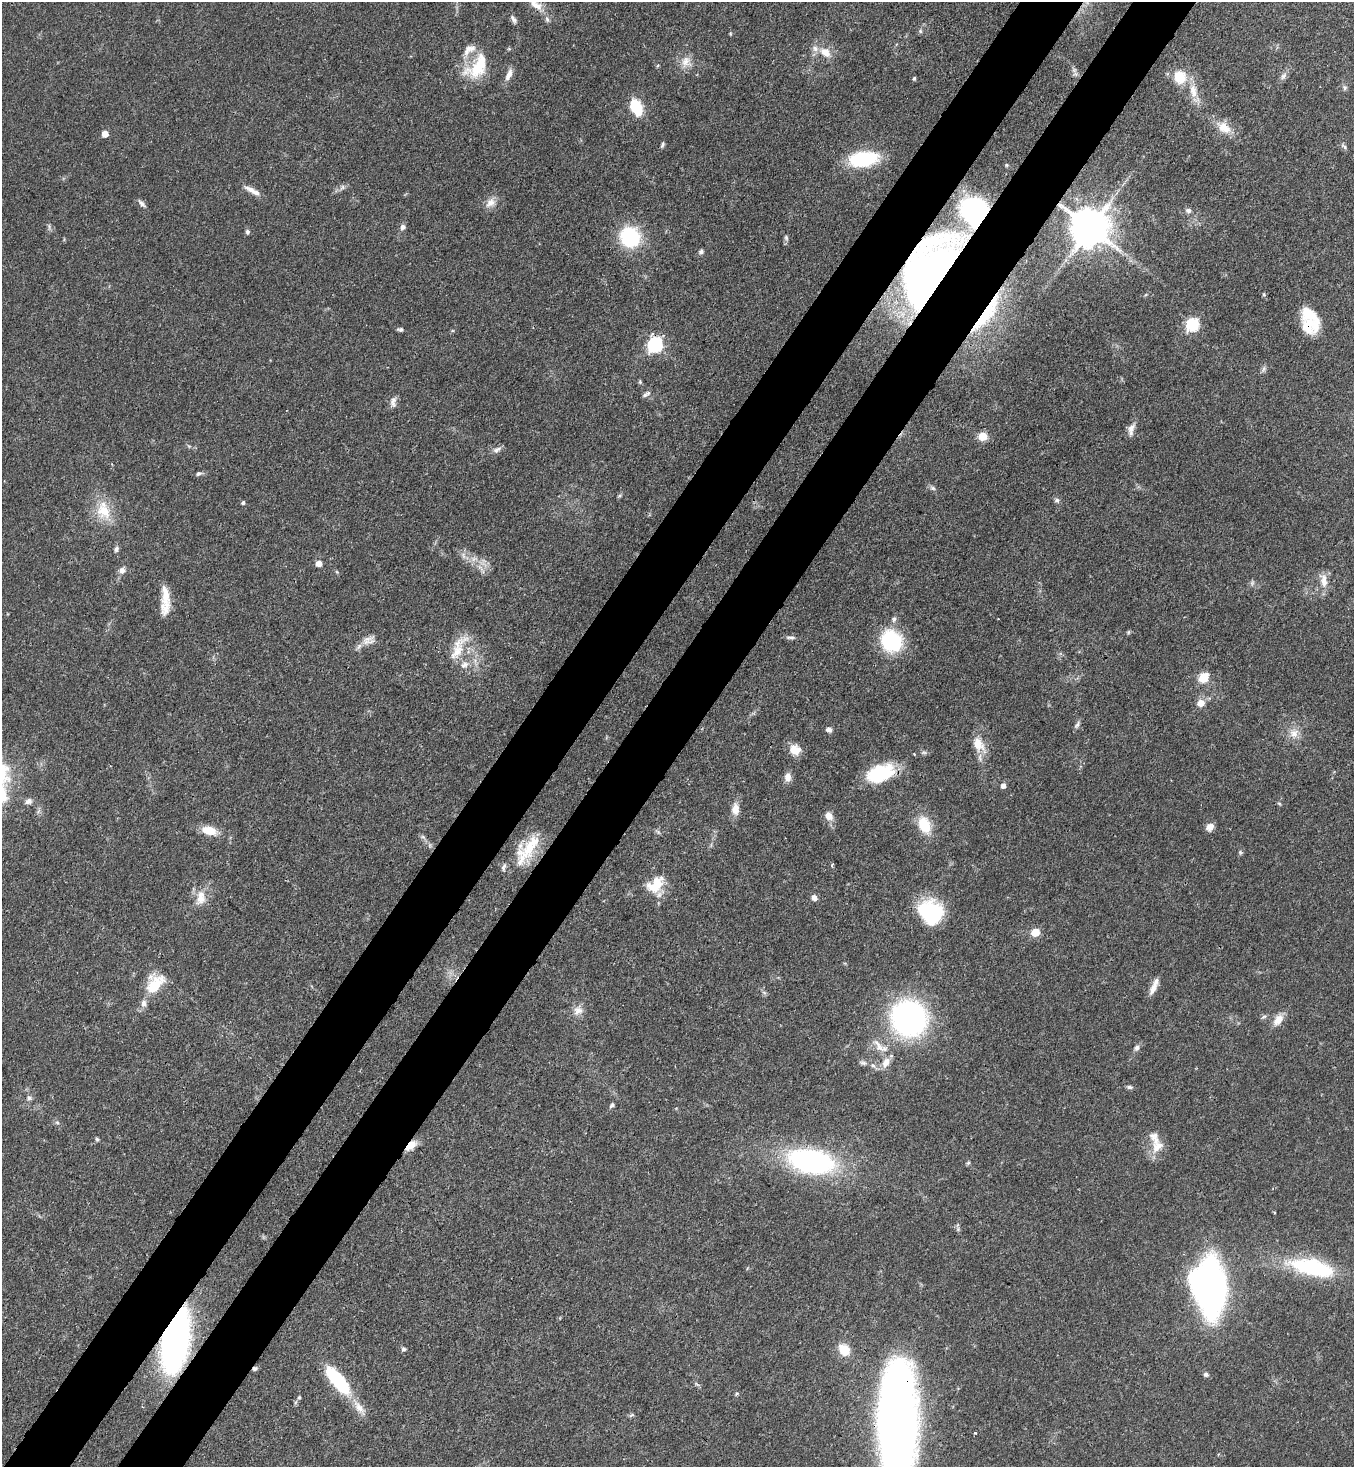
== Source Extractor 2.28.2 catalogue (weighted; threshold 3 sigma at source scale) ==
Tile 7 of 4 x 4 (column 3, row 2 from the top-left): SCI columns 2933-4284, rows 2989-4453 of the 6001 x 5979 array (HDU 1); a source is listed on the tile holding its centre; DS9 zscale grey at full resolution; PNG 1356 x 1469 px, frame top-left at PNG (2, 2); no overlay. Shown black and unused: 10% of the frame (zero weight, under 3 of 4 exposures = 7% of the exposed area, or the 3 px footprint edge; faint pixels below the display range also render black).
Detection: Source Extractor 2.28.2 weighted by HDU 2 'WHT'; one run over the whole footprint, this tile lists its part. Background 0.0827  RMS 0.0039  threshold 0.0174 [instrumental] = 3 sigma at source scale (4.5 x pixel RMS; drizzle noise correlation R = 1.50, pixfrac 1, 0.05/0.05 arcsec/px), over >= 5 px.
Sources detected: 140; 2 inside a brighter object's white glare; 1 cosmic-ray / hot-pixel residue — not listed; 10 inside a brighter listed object's ellipse — not listed separately; the other 127 listed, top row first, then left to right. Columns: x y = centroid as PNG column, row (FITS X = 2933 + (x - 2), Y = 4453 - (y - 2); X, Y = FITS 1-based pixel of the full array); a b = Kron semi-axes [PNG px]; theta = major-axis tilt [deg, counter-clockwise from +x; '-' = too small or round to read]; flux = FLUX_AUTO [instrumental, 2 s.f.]
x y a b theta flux
536 5 20 9 -29 3.6
513 19 11 5 -54 1.4
547 19 7 4 -46 0.86
920 31 5 5 - 0.66
825 52 16 11 -38 4.9
686 61 16 11 60 4
477 67 38 21 49 16
1074 70 6 5 - 0.88
509 75 16 7 66 2.8
1283 76 11 7 53 1.5
1180 77 12 11 - 10
914 78 5 4 - 0.59
1344 88 6 5 - 0.8
1193 91 20 10 -80 5.8
636 107 18 10 -64 14
1224 128 22 13 -35 6.3
105 134 5 5 - 5
662 145 8 4 64 0.77
1344 146 10 5 -42 0.89
863 159 22 11 7 38
1007 165 4 4 - 0.44
342 187 7 5 61 1
252 190 23 6 -29 3.1
142 203 13 5 -46 1.3
490 203 15 10 35 3.2
1188 210 8 7 - 1.2
976 213 21 18 -55 90
403 227 7 6 - 1.4
1090 227 11 11 - 1400
247 231 6 5 - 0.79
630 237 24 22 -62 24
786 238 8 5 -65 0.78
701 251 7 6 - 0.99
930 270 75 39 60 150
1264 294 6 4 -69 0.53
987 313 62 13 55 21
1311 317 34 15 -57 12
1193 325 7 6 - 49
400 329 7 4 3 0.79
655 345 7 6 - 89
1264 369 9 5 71 1
640 382 6 5 - 0.54
645 395 9 6 44 1
393 402 15 6 86 1.9
1131 429 18 8 76 2.7
983 436 11 9 1 4
497 450 12 6 28 1.6
198 474 7 6 - 0.9
933 488 8 5 -27 0.97
619 496 6 4 19 0.53
1057 500 6 6 - 0.9
243 502 5 4 - 0.65
103 511 25 19 -61 11
116 549 6 5 - 1.2
319 564 7 6 - 2.3
480 567 11 3 -50 1.5
122 570 8 7 - 2
1324 580 21 10 -81 4.1
1252 583 8 4 46 0.84
166 595 28 10 -81 5.9
894 619 8 5 80 1.1
1128 632 6 4 89 0.49
790 638 12 4 -5 1.1
368 640 19 11 19 3.7
891 641 20 18 -56 31
458 648 41 14 62 8.9
464 665 12 8 21 2.7
1204 678 6 5 - 22
1201 703 8 8 - 3.5
1077 725 11 6 59 1.1
829 729 7 6 - 1.4
1294 733 13 12 - 4
978 744 23 13 -56 6.3
795 750 14 12 -28 4.9
924 753 8 4 8 0.79
880 773 31 17 21 22
788 777 11 8 86 2.7
1003 786 5 5 - 1.8
28 801 10 8 19 1.6
1279 803 6 4 -2 0.49
735 809 15 9 -90 3.8
829 816 10 8 -57 3.7
924 825 19 13 -67 11
1210 827 9 7 21 2.8
209 830 16 9 -13 7.4
658 832 7 4 -45 0.72
423 837 6 4 -18 0.69
528 849 51 14 58 14
1240 852 6 5 - 0.6
655 884 25 15 44 9.8
201 898 21 12 78 5.8
814 898 7 6 - 2
932 913 24 20 -30 32
1035 932 5 5 - 13
155 984 25 16 53 13
1153 989 18 8 63 3
578 1010 13 12 - 3.3
1264 1017 8 5 19 0.79
909 1019 32 30 -53 98
1278 1020 16 10 52 4
878 1046 25 9 -48 5
1137 1048 8 6 72 1.3
863 1063 11 5 -11 1.2
873 1065 8 5 -52 1.2
1129 1087 8 4 -6 0.94
29 1098 8 7 - 1.2
612 1105 7 5 39 0.8
57 1123 6 4 -2 0.64
97 1139 5 4 - 0.6
411 1145 14 7 43 4.8
1158 1146 20 14 36 5.6
811 1161 37 19 -11 95
968 1163 6 4 44 0.57
1274 1212 3 2 - 0.4
1312 1267 46 16 -13 39
1211 1288 34 19 -87 220
175 1340 37 15 79 240
403 1349 6 5 - 0.79
844 1350 12 9 -45 8.6
1206 1374 6 6 - 1
338 1381 32 11 -50 32
737 1394 6 4 45 0.5
299 1397 6 4 63 0.59
359 1407 24 9 -55 4.8
632 1415 6 5 - 0.6
897 1422 83 26 89 480
975 1433 3 3 - 0.43
Overlapping masked pixels (flux is a lower limit): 10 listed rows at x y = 976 213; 1090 227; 930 270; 987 313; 1311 317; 655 345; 880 773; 411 1145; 175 1340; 897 1422
Isophote crosses this tile's border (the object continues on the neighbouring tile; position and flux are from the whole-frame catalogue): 2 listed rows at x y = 536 5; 897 1422